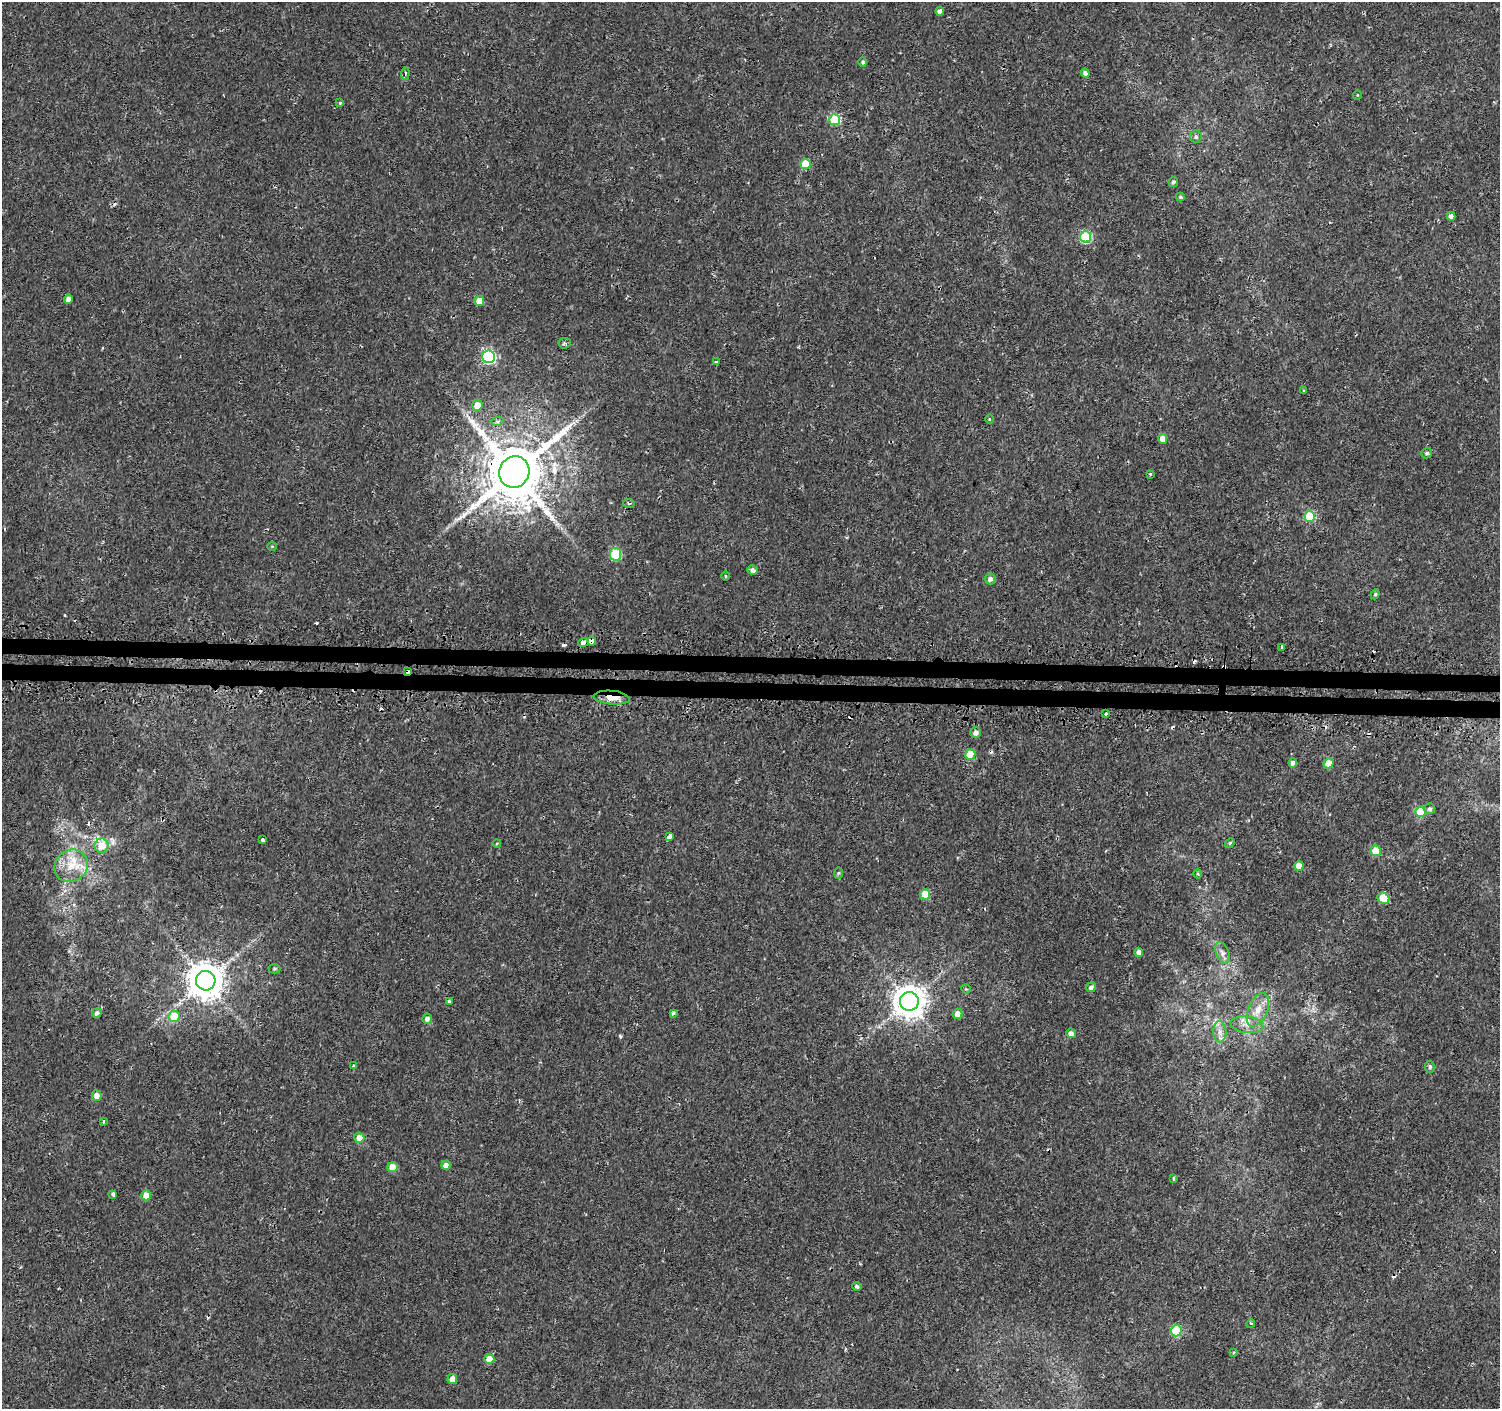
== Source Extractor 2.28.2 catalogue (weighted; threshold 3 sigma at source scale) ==
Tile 5 of 3 x 3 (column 2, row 2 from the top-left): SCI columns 1521-3018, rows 1664-3070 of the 4549 x 4788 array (HDU 1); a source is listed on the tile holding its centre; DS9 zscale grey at full resolution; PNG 1502 x 1411 px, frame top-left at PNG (2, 2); each listed source drawn as its Kron ellipse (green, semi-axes under 4 px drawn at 4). Shown black and unused: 2% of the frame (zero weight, under 2 of 3 exposures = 3% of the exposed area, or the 3 px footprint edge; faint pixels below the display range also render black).
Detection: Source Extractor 2.28.2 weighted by HDU 2 'WHT'; one run over the whole footprint, this tile lists its part. Background 0.00251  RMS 0.0027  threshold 0.0121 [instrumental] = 3 sigma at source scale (4.5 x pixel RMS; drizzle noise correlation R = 1.50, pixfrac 1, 0.0396/0.0396 arcsec/px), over >= 5 px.
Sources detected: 106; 14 cosmic-ray / hot-pixel residue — neither listed nor drawn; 1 inside a brighter listed object's ellipse — not listed separately; the other 91 listed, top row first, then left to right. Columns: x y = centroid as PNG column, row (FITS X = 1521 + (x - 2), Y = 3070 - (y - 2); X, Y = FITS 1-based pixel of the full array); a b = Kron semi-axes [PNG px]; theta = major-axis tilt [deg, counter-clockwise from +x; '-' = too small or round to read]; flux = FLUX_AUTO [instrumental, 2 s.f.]
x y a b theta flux
940 11 4 4 - 1.9
863 62 4 4 - 0.51
1085 73 4 3 - 1.2
405 74 6 4 86 0.49
1357 95 5 3 - 0.2
340 103 4 4 - 0.36
835 120 5 5 - 16
1196 137 6 6 - 0.61
805 164 5 5 - 8.2
1173 182 5 4 - 0.61
1180 197 4 3 - 0.41
1451 216 4 4 - 1.2
1085 237 5 5 - 21
68 299 4 4 - 1.6
479 301 5 5 - 3.7
565 343 6 5 - 0.51
488 357 6 6 - 51
716 362 3 3 - 0.51
1304 391 3 3 - 0.29
477 405 5 5 - 3.4
989 419 4 3 - 0.26
497 422 6 4 18 0.42
1163 439 5 4 - 2.9
1427 453 5 5 - 0.6
514 472 16 15 - 2300
1150 474 4 3 - 0.23
629 503 6 3 -7 0.36
1310 517 5 5 - 15
272 546 4 4 - 0.26
615 554 6 5 - 18
752 570 5 4 - 1.1
725 576 5 3 - 0.29
990 579 5 5 - 1
1375 594 5 4 - 0.42
592 641 4 4 - 4.7
583 642 5 4 - 5.6
1281 647 3 3 - 2.1
407 671 4 3 - 5.1
612 698 18 7 -5 4.3
1106 714 3 3 - 1.2
976 733 5 5 - 1.2
970 755 5 5 - 8.8
1293 763 4 4 - 1.2
1328 763 5 5 - 3.7
1430 809 5 5 - 0.67
1420 812 5 5 - 8.6
669 836 4 3 - 3.1
263 840 3 3 - 0.46
497 843 4 3 - 0.24
1230 843 5 4 - 0.37
101 846 7 7 - 4.6
1376 851 5 5 - 5.4
71 866 17 15 37 5.7
1299 866 5 4 - 3.4
838 873 6 4 88 0.35
1198 874 4 4 - 0.33
925 894 5 5 - 8
1383 898 6 5 - 7.1
1139 952 4 4 - 1.4
1222 953 11 6 -70 1.1
274 969 6 4 2 0.39
206 981 10 9 - 670
1091 987 5 4 - 1
966 989 5 4 - 0.27
449 1001 4 3 - 0.4
909 1001 9 9 - 450
1258 1010 18 9 68 3.4
97 1013 5 4 - 0.86
673 1013 4 4 - 0.59
957 1014 5 5 - 2.4
174 1017 5 5 - 7.7
427 1019 5 4 - 1.1
1247 1025 16 8 -7 2.6
1220 1032 10 6 -88 1.6
1071 1033 4 4 - 1.2
353 1066 4 3 - 0.25
1430 1067 6 4 -84 0.55
96 1096 5 5 - 2
103 1122 3 3 - 0.56
359 1138 5 5 - 3.2
446 1165 4 4 - 1.8
392 1167 5 5 - 3.8
1174 1178 3 3 - 0.7
113 1194 4 3 - 1.3
146 1195 5 4 - 3.1
857 1286 4 4 - 0.59
1251 1324 4 3 - 0.62
1176 1331 5 5 - 15
1233 1352 4 3 - 0.34
489 1359 5 5 - 4.8
452 1379 5 5 - 2.1
Overlapping masked pixels (flux is a lower limit): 6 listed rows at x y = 514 472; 592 641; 583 642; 407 671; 612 698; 1106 714